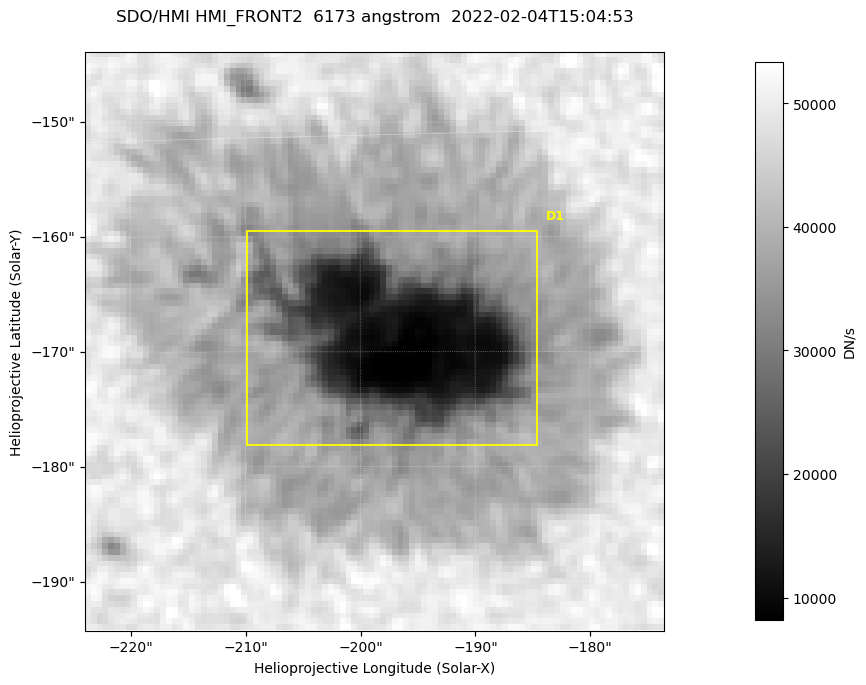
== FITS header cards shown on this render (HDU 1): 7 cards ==
TELESCOP= 'SDO/HMI '           / Telescope
INSTRUME= 'HMI_FRONT2'         / For HMI: HMI_SIDE1, HMI_FRONT2, or HMI_COMBINED
WAVELNTH=                6173. / [angstrom] Wavelength
DATE-OBS= '2022-02-04T15:04:53.400' / [ISO] Observation date {DATE__OBS}
CTYPE1  = 'HPLN-TAN'           / CTYPE1: HPLN
CTYPE2  = 'HPLT-TAN'           / CTYPE2: HPLT
BUNIT   = 'DN/s    '           / Physical Units

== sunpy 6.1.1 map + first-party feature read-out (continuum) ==
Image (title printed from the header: SDO/HMI HMI_FRONT2  6173 angstrom  2022-02-04T15:04:53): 100 x 100 px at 0.504 arcsec/px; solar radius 974 arcsec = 1932 px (partial field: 0.1% of the solar disc is inside the frame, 100% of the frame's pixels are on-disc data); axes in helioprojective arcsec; data unit DN/s (BUNIT, on the colour bar)
Orientation: roll -0.0702 deg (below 1 deg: not rotated)
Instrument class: CONTINUUM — white-light / continuum photospheric image (CONTENT/OBS_TYPE)
Dark features (sunspots / pores): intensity divided by the frame's on-disc median (partial field: no limb-darkening profile); reference = the frame's on-disc median (the 8%-of-disc-diameter window exceeds this field); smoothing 3 px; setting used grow <= 0.75, no closing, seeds <= 0.75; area >= 9 px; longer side >= 3 px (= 1.5 arcsec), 3 px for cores <= 0.7; partial field; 1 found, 1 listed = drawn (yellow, D1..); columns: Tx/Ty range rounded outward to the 2 arcsec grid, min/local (2 s.f., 1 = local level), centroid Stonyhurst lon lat
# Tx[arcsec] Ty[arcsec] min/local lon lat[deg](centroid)
D1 -210..-184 -178..-158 0.17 -12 -16